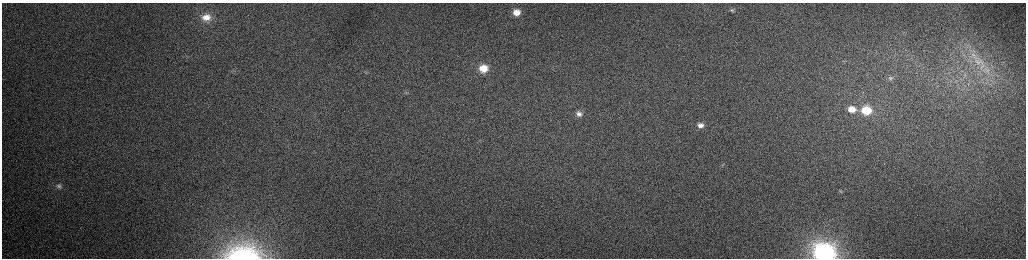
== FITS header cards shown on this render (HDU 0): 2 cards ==
NAXIS1  =                 2048 /fastest changing axis
NAXIS2  =                  512 /next to fastest changing axis

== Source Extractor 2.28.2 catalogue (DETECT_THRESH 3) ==
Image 2048 x 512 px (HDU 0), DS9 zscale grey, zoomed out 1/2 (1 PNG px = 2 x 2 image px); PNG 1028 x 260 px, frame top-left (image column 1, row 511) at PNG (2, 3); no overlay
Background 162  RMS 1.7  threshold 5.15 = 3 sigma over >= 5 px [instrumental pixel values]
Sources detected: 19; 2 cannot appear on this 1/2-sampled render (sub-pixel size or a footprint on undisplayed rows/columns) and are not listed; the other 17 listed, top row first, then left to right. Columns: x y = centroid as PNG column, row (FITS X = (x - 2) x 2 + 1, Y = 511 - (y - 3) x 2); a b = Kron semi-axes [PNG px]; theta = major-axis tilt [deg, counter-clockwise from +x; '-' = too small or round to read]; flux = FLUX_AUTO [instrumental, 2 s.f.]
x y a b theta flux
732 10 8 8 - 1700
516 12 12 10 1 5900
206 17 11 8 1 3800
974 55 5 2 - 480
978 60 5 3 - 700
982 66 4 2 - 390
483 68 9 7 1 6100
985 69 7 3 86 930
890 78 7 6 - 860
852 109 9 8 - 4000
866 110 9 8 - 11000
579 114 10 8 -20 2400
701 125 10 8 3 2600
59 186 7 6 - 1000
841 191 3 3 - 340
824 253 10 8 -9 180000
242 254 35 16 0 32000
At the frame edge (FLAGS 8, measured only in part): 2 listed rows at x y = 824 253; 242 254
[2 sub-pixel or undisplayed-footprint detections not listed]